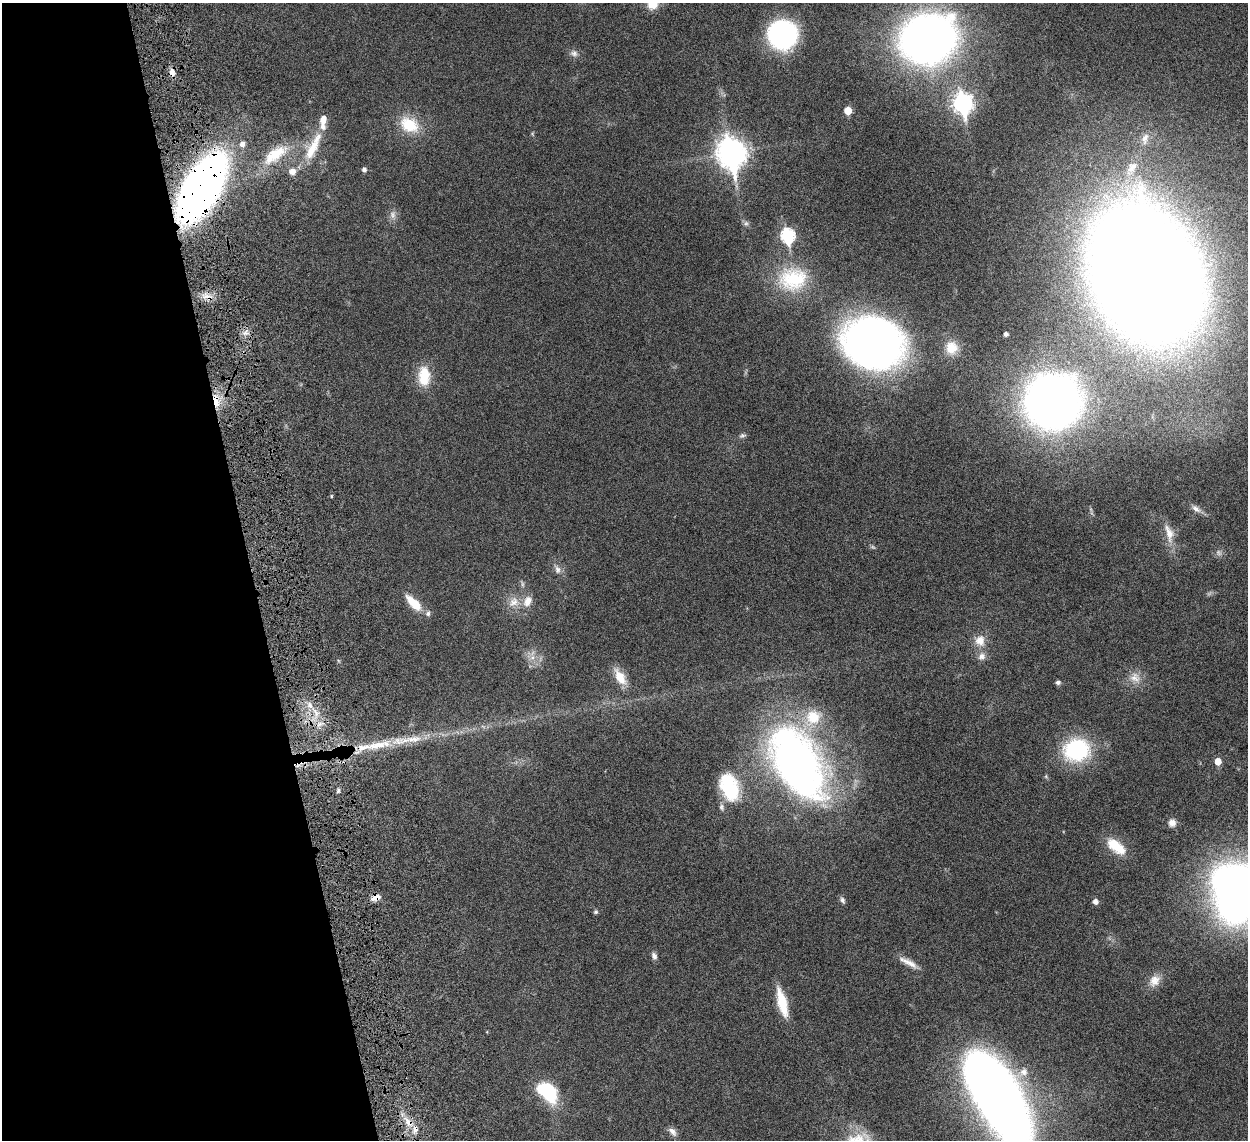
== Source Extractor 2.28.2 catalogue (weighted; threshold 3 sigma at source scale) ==
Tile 5 of 4 x 4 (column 1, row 2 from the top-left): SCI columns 88-1333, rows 2632-3769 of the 5157 x 5153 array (HDU 1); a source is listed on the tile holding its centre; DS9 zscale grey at full resolution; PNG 1250 x 1142 px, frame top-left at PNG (2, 3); no overlay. Shown black and unused: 20% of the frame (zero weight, under 6 of 12 exposures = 7% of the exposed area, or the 3 px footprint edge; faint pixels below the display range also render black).
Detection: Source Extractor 2.28.2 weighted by HDU 2 'WHT'; one run over the whole footprint, this tile lists its part. Background 0.0352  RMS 0.0025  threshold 0.0103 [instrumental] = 3 sigma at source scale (4.09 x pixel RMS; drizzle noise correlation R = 1.36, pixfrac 0.8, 0.05/0.05 arcsec/px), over >= 5 px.
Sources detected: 78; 2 too faint to see at this stretch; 1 inside a brighter object's white glare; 1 cosmic-ray / hot-pixel residue — not listed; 9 inside a brighter listed object's ellipse — not listed separately; the other 65 listed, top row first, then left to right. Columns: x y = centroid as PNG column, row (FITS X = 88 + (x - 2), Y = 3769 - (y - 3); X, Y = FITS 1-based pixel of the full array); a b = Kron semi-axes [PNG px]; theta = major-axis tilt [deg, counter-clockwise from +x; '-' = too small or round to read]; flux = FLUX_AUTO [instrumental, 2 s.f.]
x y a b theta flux
652 4 13 12 - 3.2
782 34 19 17 -23 57
928 39 33 28 20 200
574 53 10 8 -14 0.95
172 72 10 7 -71 1.2
963 103 9 7 -80 91
848 111 5 5 - 4.1
409 125 26 19 -29 6.9
1145 138 17 8 76 1.9
242 144 6 6 - 1.1
312 149 42 13 63 6.7
732 153 12 9 -77 280
275 155 39 16 36 8.3
1132 168 23 11 53 3.7
364 169 5 5 - 0.69
201 188 51 23 59 180
393 215 12 8 -87 1.2
746 223 6 6 - 0.54
788 236 8 6 -79 30
1145 274 89 64 -67 830
793 279 42 33 7 15
245 333 7 4 18 0.71
1006 334 4 4 - 0.79
873 343 38 31 -17 170
952 348 17 16 - 3.9
424 376 27 15 -89 5.6
216 401 19 7 -79 3.3
1052 402 39 37 6 180
742 435 9 6 18 0.52
331 496 4 4 - 0.24
1196 509 14 7 -40 1.2
1169 533 27 11 -75 3.3
557 570 11 8 -77 1.1
522 584 8 4 -82 0.42
514 602 16 12 46 2.5
414 603 23 9 -45 4.4
980 641 15 14 - 2.7
982 656 11 9 42 1.2
532 657 8 6 60 0.91
620 677 21 10 -60 3.6
1135 678 16 14 -29 2.5
1058 682 6 5 - 0.53
310 705 7 6 - 0.93
376 745 46 10 12 8
1077 750 28 23 10 19
1218 761 6 5 - 2.4
798 764 75 42 -61 120
729 787 32 19 -69 12
338 791 5 5 - 0.4
1172 823 9 8 - 1.4
1116 846 24 12 -38 5.6
1240 895 41 27 63 170
376 898 10 7 20 1.9
842 900 9 6 -67 0.61
1095 902 5 5 - 1.1
596 912 5 5 - 0.42
654 956 9 6 -68 0.84
908 962 27 7 -28 2
1154 981 17 13 52 2.4
782 1002 33 10 -75 6.4
1024 1072 11 10 - 1.9
547 1092 26 16 -44 12
996 1094 82 34 -59 240
408 1122 17 7 -55 2.5
672 1132 14 7 -46 1.1
Overlapping masked pixels (flux is a lower limit): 5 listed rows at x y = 172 72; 201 188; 216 401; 376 898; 408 1122
Isophote crosses this tile's border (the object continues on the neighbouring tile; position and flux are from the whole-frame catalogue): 3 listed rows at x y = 652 4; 1240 895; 996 1094